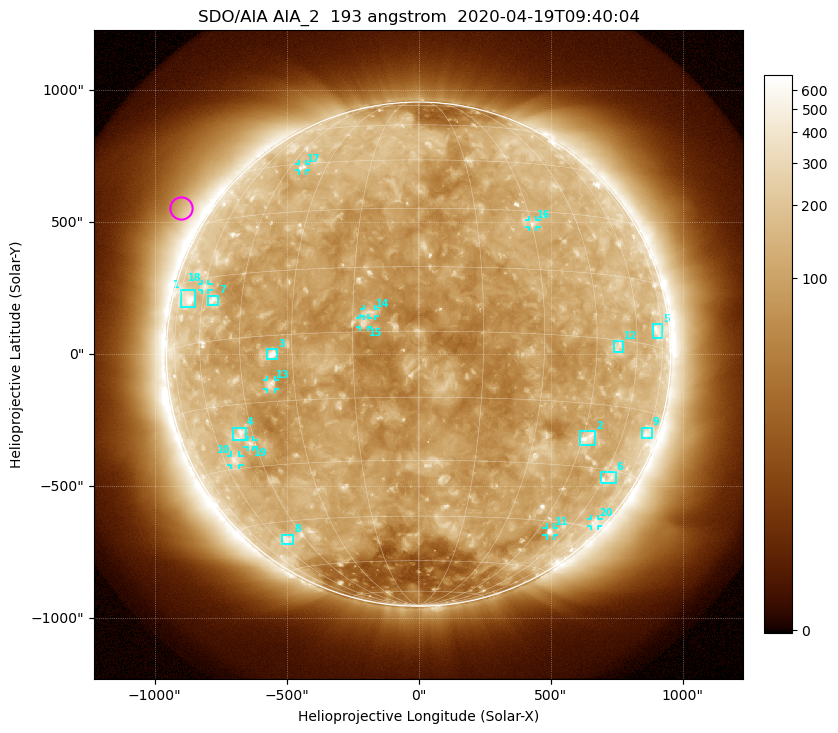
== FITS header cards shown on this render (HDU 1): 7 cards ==
TELESCOP= 'SDO/AIA'
INSTRUME= 'AIA_2'
WAVELNTH=                  193
WAVEUNIT= 'angstrom'
DATE-OBS= '2020-04-19T09:40:04.84'
CTYPE1  = 'HPLN-TAN'
CTYPE2  = 'HPLT-TAN'

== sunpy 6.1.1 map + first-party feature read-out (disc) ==
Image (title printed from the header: SDO/AIA AIA_2  193 angstrom  2020-04-19T09:40:04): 1024 x 1024 px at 2.4 arcsec/px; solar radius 955 arcsec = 398 px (full disc in frame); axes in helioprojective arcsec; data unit not stated in the header (colour bar unlabelled)
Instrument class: DISC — disc imager (sunpy class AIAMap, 193 A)
Bright regions (active regions / flare kernels): reference = the median radial profile (limb darkening/brightening removed); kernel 9 px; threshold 5 sigma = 151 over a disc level ~109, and >= 1.15x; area >= 12 px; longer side >= 10 px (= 24 arcsec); searched inside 0.97 R_sun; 25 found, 20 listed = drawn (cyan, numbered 1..; 10 of them under ~33 arcsec drawn as corner ticks so the feature stays visible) (cap 20 boxes per figure: the strongest are kept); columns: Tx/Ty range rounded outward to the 5 arcsec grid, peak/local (2 s.f.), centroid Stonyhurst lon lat
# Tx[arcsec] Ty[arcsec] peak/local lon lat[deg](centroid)
1 -900..-845 175..245 4 -68 +11
2 610..670 -345..-290 5.1 +47 -23
3 -575..-535 -20..20 8.7 -35 -4
4 -705..-655 -330..-275 4.4 -49 -22
5 885..925 60..115 3.1 +72 +4
6 690..750 -490..-445 2.7 +63 -32
7 -800..-755 185..220 3.5 -55 +9
8 -520..-475 -720..-685 3 -55 -50
9 845..885 -320..-275 2.7 +74 -20
10 -710..-680 -420..-385 3.1 -55 -28
11 485..510 -690..-655 4.1 +51 -48
12 740..775 5..50 2.8 +52 -2
13 -575..-545 -135..-95 4 -36 -11
14 -210..-165 145..170 4.5 -11 +4
15 -220..-190 100..140 5 -12 +2
16 420..450 480..510 3.5 +30 +27
17 -455..-425 695..720 3 -39 +44
18 -820..-795 245..270 2.5 -60 +13
19 -650..-625 -350..-325 2.9 -47 -24
20 650..685 -650..-625 2.3 +73 -43
Off-limb structures (1.02-1.3 R_sun): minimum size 162 px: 5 found; the strongest spans PA ~35..75 deg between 1.02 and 1.3 R_sun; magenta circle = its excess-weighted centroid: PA ~60 deg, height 1.1 R_sun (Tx ~-900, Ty ~555 arcsec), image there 1.7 x the reference